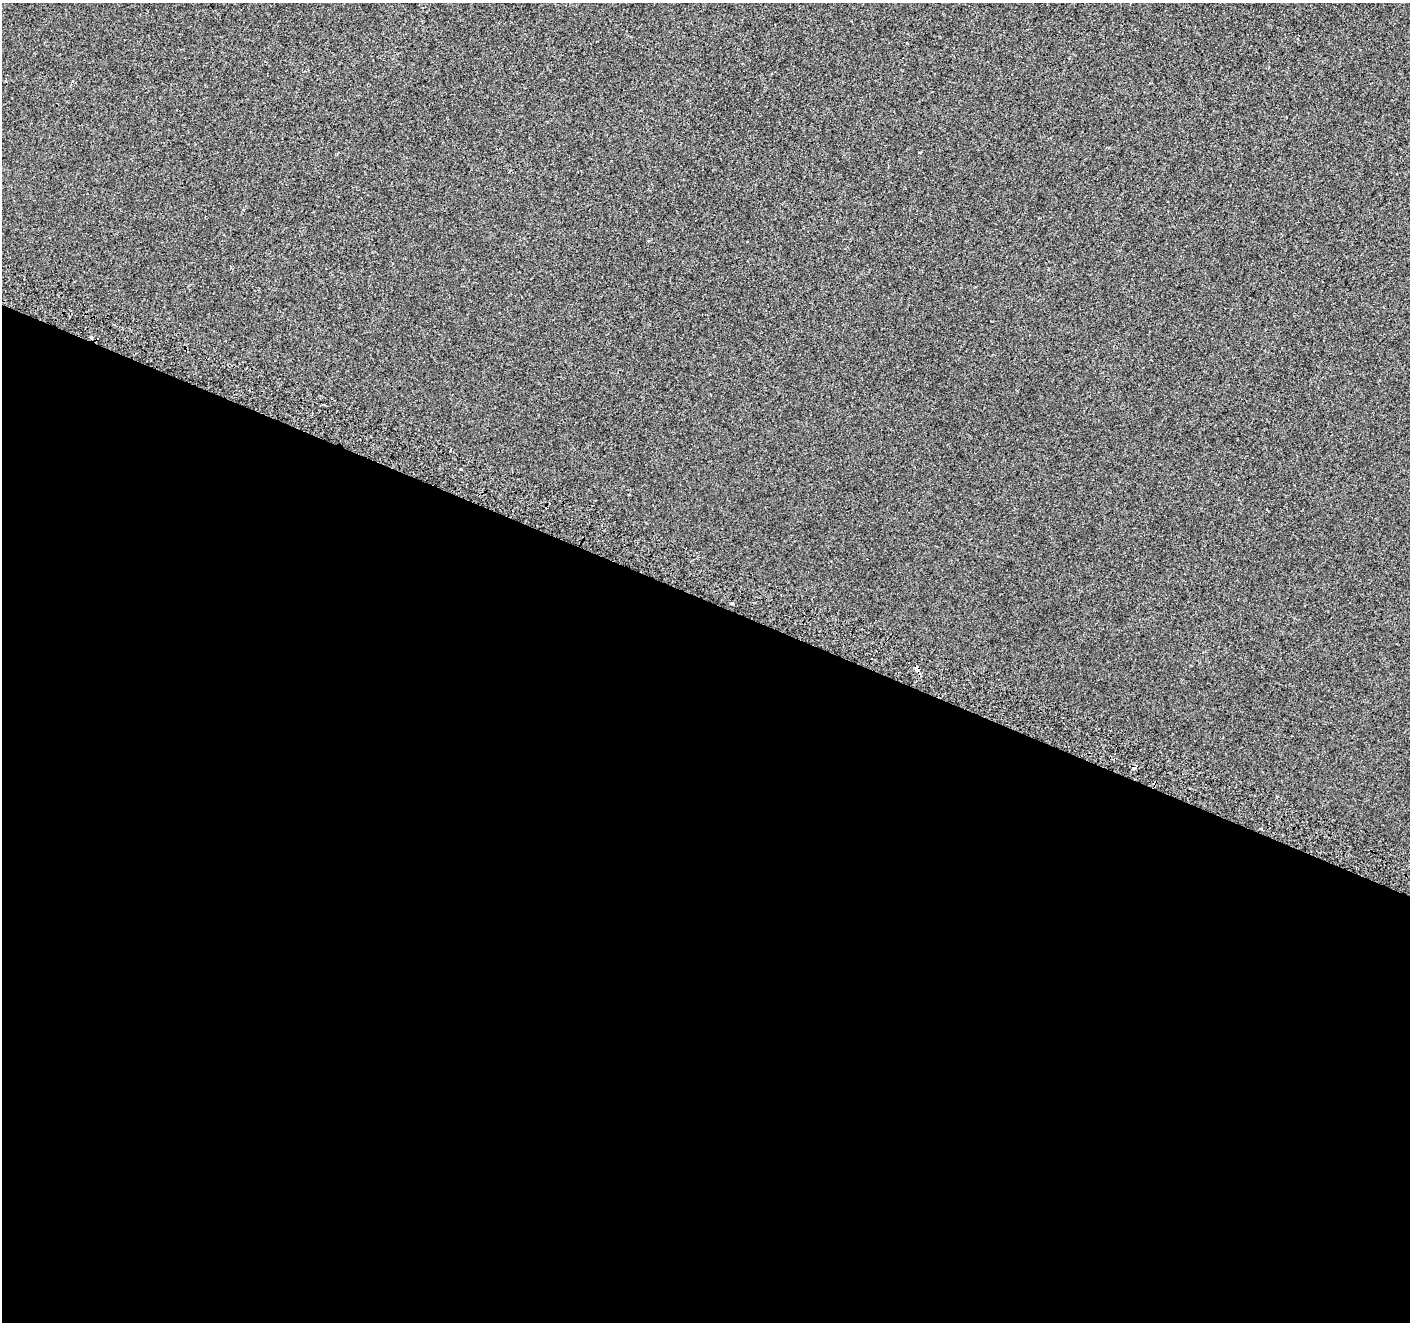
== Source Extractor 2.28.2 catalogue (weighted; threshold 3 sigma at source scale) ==
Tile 14 of 4 x 4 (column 2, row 4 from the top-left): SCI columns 1426-2833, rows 246-1565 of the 5675 x 5835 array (HDU 1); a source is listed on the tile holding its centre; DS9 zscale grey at full resolution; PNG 1412 x 1324 px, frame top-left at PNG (2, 3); no overlay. Shown black and unused: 55% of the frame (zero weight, under 2 of 3 exposures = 2% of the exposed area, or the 3 px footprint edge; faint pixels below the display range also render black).
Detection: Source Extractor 2.28.2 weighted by HDU 2 'WHT'; one run over the whole footprint, this tile lists its part. Background -3.72e-04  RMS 0.0035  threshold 0.0159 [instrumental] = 3 sigma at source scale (4.5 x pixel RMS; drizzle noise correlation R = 1.50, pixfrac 1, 0.0396/0.0396 arcsec/px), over >= 5 px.
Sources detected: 7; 2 cosmic-ray / hot-pixel residue — not listed; the other 5 listed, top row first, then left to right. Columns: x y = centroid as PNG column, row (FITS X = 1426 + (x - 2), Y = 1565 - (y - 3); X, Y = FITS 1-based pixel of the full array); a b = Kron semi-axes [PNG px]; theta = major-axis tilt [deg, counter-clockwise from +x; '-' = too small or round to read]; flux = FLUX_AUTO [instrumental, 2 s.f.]
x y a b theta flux
91 337 3 3 - 0.91
450 450 3 2 - 0.31
460 469 3 2 - 0.52
732 603 3 3 - 1.2
917 669 4 4 - 5.8
Overlapping masked pixels (flux is a lower limit): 2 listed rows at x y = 91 337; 917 669